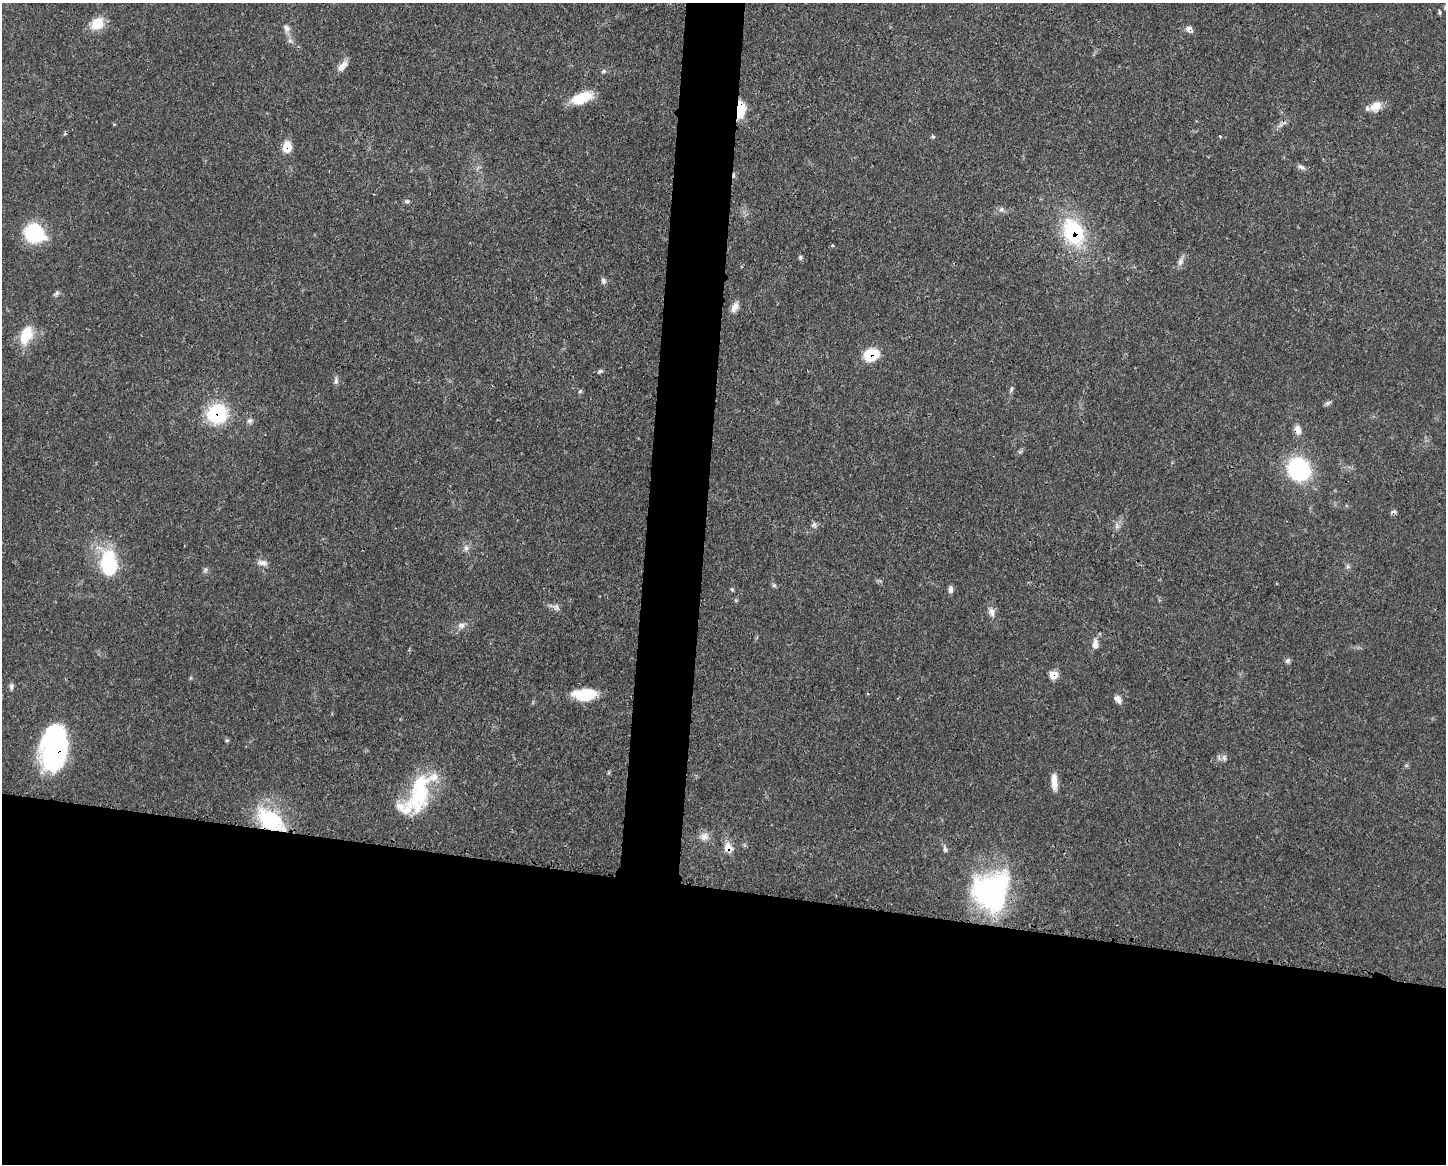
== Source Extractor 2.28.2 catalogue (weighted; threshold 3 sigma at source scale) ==
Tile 11 of 3 x 4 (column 2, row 4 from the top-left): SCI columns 1557-3000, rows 3-1164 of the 4670 x 4656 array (HDU 1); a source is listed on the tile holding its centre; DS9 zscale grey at full resolution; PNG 1448 x 1166 px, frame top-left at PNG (2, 3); no overlay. Shown black and unused: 27% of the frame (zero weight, under 3 of 4 exposures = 1% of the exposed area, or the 3 px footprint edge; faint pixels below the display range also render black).
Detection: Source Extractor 2.28.2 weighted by HDU 2 'WHT'; one run over the whole footprint, this tile lists its part. Background 0.0589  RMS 0.0034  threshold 0.0152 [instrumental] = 3 sigma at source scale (4.5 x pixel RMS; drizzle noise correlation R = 1.50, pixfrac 1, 0.05/0.05 arcsec/px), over >= 5 px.
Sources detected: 71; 2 cosmic-ray / hot-pixel residue — not listed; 4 inside a brighter listed object's ellipse — not listed separately; the other 65 listed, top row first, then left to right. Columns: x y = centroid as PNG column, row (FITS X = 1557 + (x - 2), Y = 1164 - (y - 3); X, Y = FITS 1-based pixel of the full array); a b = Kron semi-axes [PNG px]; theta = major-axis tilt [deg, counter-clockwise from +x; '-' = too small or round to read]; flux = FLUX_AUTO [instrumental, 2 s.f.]
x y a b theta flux
1440 12 7 3 -89 0.46
97 23 16 12 39 6.7
286 28 12 8 -71 1.7
1189 29 9 7 -44 1.8
290 40 7 6 - 1
342 66 17 7 47 2.6
603 71 6 5 - 0.59
582 98 24 11 21 10
1376 106 16 11 29 4
740 109 15 7 87 12
114 124 4 3 - 0.36
1220 136 4 3 - 0.38
933 137 5 5 - 0.49
287 147 12 9 84 4.5
1301 167 10 6 -29 1.2
407 201 7 5 0 0.7
1001 209 7 6 - 0.99
1073 232 25 18 -63 30
34 233 21 17 -35 21
800 257 6 5 - 0.58
1180 262 11 7 78 1.6
603 281 8 6 -75 1
57 293 8 5 52 0.8
734 307 14 7 64 2.3
26 335 25 15 67 8.4
871 354 15 11 18 11
600 371 8 5 21 0.66
336 381 10 6 80 1.1
1011 389 8 5 65 0.66
580 391 6 4 40 0.55
1328 403 8 6 21 0.77
217 414 21 20 - 21
250 421 8 7 - 1.1
1297 430 11 8 -74 2.5
1299 469 24 22 -56 32
814 525 8 6 54 0.92
1117 526 9 5 75 1.1
466 548 8 6 -90 1.2
109 563 25 15 -86 25
263 563 13 7 -6 1.8
1348 567 6 4 -18 0.58
205 570 8 4 54 0.65
774 585 6 5 - 0.65
732 589 6 4 -3 0.39
951 589 8 5 85 1.3
557 607 11 5 -79 1.1
992 612 13 8 -80 2
462 625 11 7 11 1.7
1095 644 12 8 84 2.3
1288 661 6 6 - 0.85
1054 675 7 6 - 6.2
11 686 8 5 87 0.93
585 694 26 12 1 11
868 694 3 3 - 0.41
1118 699 11 7 -51 1.7
227 740 5 3 - 0.38
55 748 39 21 83 71
1224 757 8 6 -74 1
1054 782 19 7 -87 3.8
421 793 42 27 80 21
270 820 38 22 -34 24
704 836 12 10 32 2.4
728 848 10 9 - 3.9
945 849 10 6 -71 0.99
991 891 43 38 61 61
Overlapping masked pixels (flux is a lower limit): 11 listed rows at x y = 1189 29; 740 109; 287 147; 1073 232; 871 354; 217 414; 1297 430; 1054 675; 55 748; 270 820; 728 848